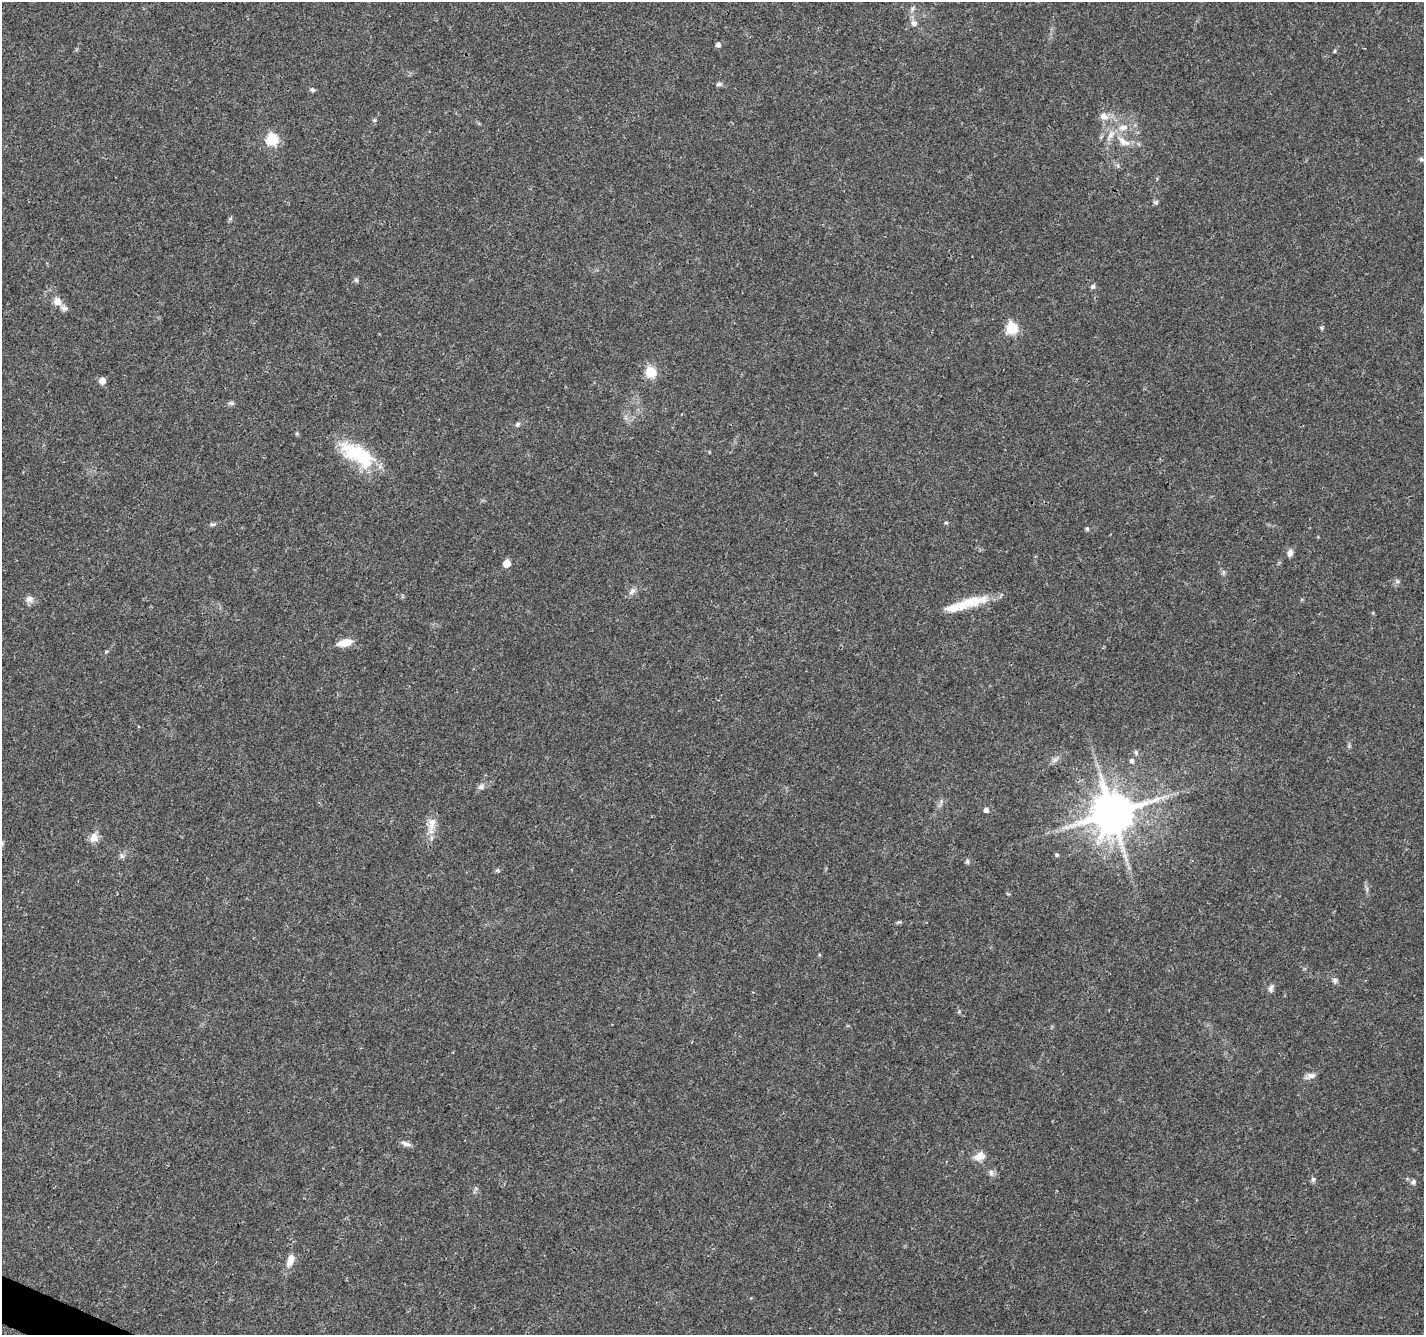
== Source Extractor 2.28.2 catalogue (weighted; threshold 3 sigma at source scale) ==
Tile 7 of 4 x 4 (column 3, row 2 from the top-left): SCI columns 2851-4272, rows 2875-4207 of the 5705 x 5813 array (HDU 1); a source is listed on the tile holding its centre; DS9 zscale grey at full resolution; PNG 1426 x 1337 px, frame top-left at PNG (2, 2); no overlay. Shown black and unused: <1% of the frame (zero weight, under 3 of 4 exposures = <1% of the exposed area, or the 3 px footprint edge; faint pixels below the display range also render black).
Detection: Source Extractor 2.28.2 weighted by HDU 2 'WHT'; one run over the whole footprint, this tile lists its part. Background 0.0473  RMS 0.0039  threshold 0.0175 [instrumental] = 3 sigma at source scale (4.5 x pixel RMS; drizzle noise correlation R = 1.50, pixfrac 1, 0.0396/0.0396 arcsec/px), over >= 5 px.
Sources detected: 61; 1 long thin detection or spike segment (spike, bleed or trail) — not listed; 4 inside a brighter listed object's ellipse — not listed separately; the other 56 listed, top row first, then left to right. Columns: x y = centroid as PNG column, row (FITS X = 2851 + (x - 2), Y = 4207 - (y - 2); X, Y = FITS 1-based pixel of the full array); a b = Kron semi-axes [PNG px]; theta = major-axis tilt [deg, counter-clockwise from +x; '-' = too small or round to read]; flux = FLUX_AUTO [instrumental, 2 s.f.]
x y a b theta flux
914 23 10 8 -40 1.7
718 44 5 5 - 1.5
1334 51 5 3 - 0.42
719 84 9 5 8 0.98
313 90 7 5 -29 0.72
1104 116 12 10 -32 3
374 120 5 5 - 0.48
1123 127 15 8 8 3.8
272 139 6 6 - 37
1123 141 22 9 -37 5.1
1421 159 6 5 - 0.67
1156 202 7 5 13 0.69
356 280 6 6 - 0.74
1093 286 6 5 - 0.98
58 301 10 9 - 3.3
1012 328 6 6 - 36
1321 328 6 4 -61 0.54
650 372 6 5 - 31
102 381 5 5 - 4.3
231 403 9 5 -10 0.81
518 424 7 6 - 0.83
359 452 52 24 -17 21
946 523 6 3 -1 0.41
213 524 8 4 0 0.78
1087 529 5 5 - 0.66
1290 553 9 6 79 1.7
507 563 5 5 - 7.7
1397 581 6 6 - 0.82
632 591 12 6 49 1.7
29 599 11 8 7 2.1
966 603 55 12 14 12
345 643 14 7 11 5.4
106 652 5 3 - 0.43
1136 752 7 5 -71 0.72
1055 760 8 6 43 1.3
1132 761 7 6 - 1
481 787 10 7 32 1.5
986 810 6 5 - 1.2
1112 813 12 11 - 1600
432 822 12 11 - 3.4
94 837 11 10 - 3.5
1057 855 5 4 - 0.66
122 856 6 6 - 0.93
967 861 6 6 - 0.81
497 870 5 5 - 0.59
899 922 8 3 5 0.55
819 955 5 4 - 0.4
1335 980 7 5 46 0.89
1271 988 12 6 66 1.3
1311 1076 12 7 4 1.9
406 1144 15 5 -19 1.5
979 1156 15 10 19 3.5
991 1173 8 6 -77 1.2
1313 1179 6 6 - 0.88
1413 1182 7 6 - 1
290 1260 16 7 73 4.5
Overlapping masked pixels (flux is a lower limit): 1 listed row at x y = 1112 813